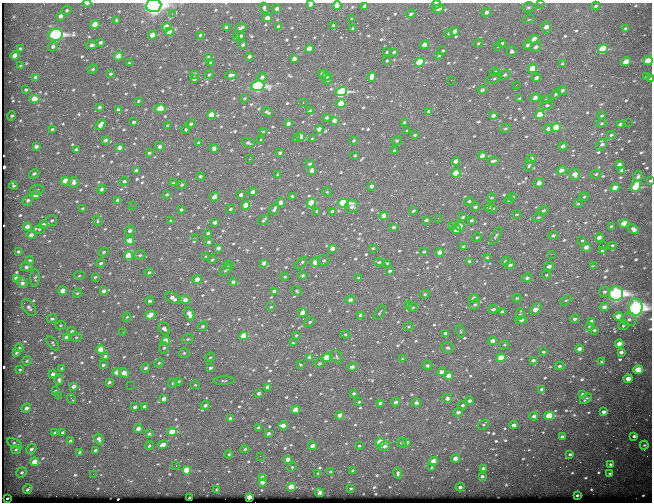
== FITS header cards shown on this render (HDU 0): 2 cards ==
NAXIS1  =                  650
NAXIS2  =                  500

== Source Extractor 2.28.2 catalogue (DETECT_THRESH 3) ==
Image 650 x 500 px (HDU 0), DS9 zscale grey, 1 PNG px = 1 image px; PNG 654 x 504 px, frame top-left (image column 1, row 500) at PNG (2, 3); each listed source drawn as its Kron ellipse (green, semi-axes under 4 px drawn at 4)
Background 602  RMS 3.1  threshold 9.33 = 3 sigma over >= 5 px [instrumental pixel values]
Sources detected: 686; of the 686, the 500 brightest by FLUX_AUTO listed and drawn (186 fainter detections omitted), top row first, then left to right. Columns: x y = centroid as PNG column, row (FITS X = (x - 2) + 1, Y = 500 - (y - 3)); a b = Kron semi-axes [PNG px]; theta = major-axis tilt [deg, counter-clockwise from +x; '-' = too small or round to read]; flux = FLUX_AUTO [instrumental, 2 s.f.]
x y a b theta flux
87 3 4 2 - 610
540 3 2 2 - 420
310 4 4 3 - 420
436 4 4 3 - 1300
337 5 4 4 - 3000
154 6 8 6 5 90000
365 6 4 3 - 990
596 6 4 3 - 370
528 7 6 5 - 380
264 8 5 3 - 550
277 9 4 3 - 1000
438 9 6 4 18 610
67 10 5 4 - 290
486 12 5 4 - 660
172 14 3 2 - 510
411 14 5 3 - 400
60 16 4 3 - 820
267 18 4 4 - 1200
352 19 3 3 - 370
529 19 6 3 20 260
116 20 3 3 - 320
95 25 4 4 - 4200
333 25 3 3 - 470
166 27 4 4 - 5300
279 27 4 3 - 1400
546 27 6 4 -84 1600
226 28 4 3 - 1300
241 28 6 3 19 530
353 28 3 3 - 380
625 28 4 3 - 320
455 31 4 3 - 1500
169 32 4 4 - 4000
449 33 4 3 - 340
55 35 7 6 - 55000
152 35 4 4 - 2700
200 35 3 3 - 470
240 36 4 3 - 430
236 38 4 3 - 310
534 39 5 3 - 2300
100 42 4 3 - 470
478 43 5 4 - 260
502 43 4 4 - 410
92 45 5 4 - 650
243 45 3 3 - 350
424 45 4 4 - 1800
527 45 5 4 - 540
53 46 5 4 - 560
498 46 4 3 - 290
536 47 5 4 - 740
20 49 4 3 - 480
309 49 4 4 - 2900
603 49 5 4 - 12000
443 51 4 3 - 290
512 51 5 5 - 630
387 52 3 2 - 240
394 52 4 3 - 360
15 55 4 4 - 2200
439 55 4 3 - 360
118 56 4 4 - 2800
249 56 4 3 - 520
208 57 3 3 - 360
294 59 4 3 - 1300
648 60 5 4 - 4300
387 61 3 2 - 280
211 62 3 3 - 370
420 62 5 4 - 14000
626 62 5 4 - 4800
129 63 3 3 - 250
563 64 4 3 - 450
20 66 4 3 - 230
93 69 5 3 - 260
532 69 5 4 - 5100
495 72 4 4 - 240
110 74 3 3 - 270
194 74 4 3 - 730
323 74 4 4 - 1700
209 75 5 3 - 240
231 75 5 3 - 960
505 75 5 4 - 530
327 76 5 3 - 320
36 77 4 3 - 940
262 77 5 4 - 760
372 77 5 4 - 1900
646 77 4 3 - 440
536 78 4 3 - 930
194 79 4 3 - 780
494 79 8 5 24 470
651 79 3 2 - 310
328 80 5 4 - 330
451 80 2 2 - 560
516 85 3 2 - 330
258 86 6 5 - 43000
26 90 4 3 - 310
482 90 4 3 - 690
562 90 5 4 - 660
341 92 6 4 16 27000
556 94 5 3 - 380
244 98 3 3 - 280
535 98 4 4 - 1700
34 99 5 4 - 4500
519 99 4 3 - 470
545 100 5 4 - 290
138 101 3 2 - 230
303 102 3 2 - 860
341 103 5 4 - 4700
547 105 6 4 10 380
99 107 3 3 - 420
160 109 5 4 - 6100
118 110 4 3 - 610
310 110 3 3 - 230
429 111 4 3 - 410
267 112 6 3 -30 390
211 115 4 4 - 5000
493 115 4 3 - 590
540 115 5 4 - 8300
11 116 5 3 - 380
602 116 4 3 - 290
327 117 4 3 - 410
334 121 4 3 - 1700
133 122 3 3 - 400
628 122 2 2 - 300
405 123 4 3 - 760
601 123 5 4 - 270
191 124 5 3 - 690
288 124 4 3 - 840
620 124 4 3 - 570
100 125 6 4 51 1100
168 125 3 3 - 390
556 127 5 4 - 6400
505 128 6 4 28 290
186 129 5 3 - 280
319 129 4 4 - 2000
548 129 4 4 - 1400
53 130 4 3 - 660
407 131 3 2 - 270
263 132 4 3 - 260
415 135 3 3 - 310
611 135 4 3 - 300
301 136 4 4 - 2600
296 139 3 3 - 510
312 139 3 3 - 260
105 140 4 3 - 540
261 140 3 2 - 250
354 140 4 3 - 350
397 141 5 4 - 260
199 143 4 3 - 800
248 143 6 4 -24 370
602 145 6 4 50 740
36 146 4 3 - 830
159 146 5 3 - 960
563 146 4 3 - 1100
119 148 4 3 - 1100
214 148 4 3 - 1000
76 149 3 3 - 400
394 150 3 3 - 240
149 153 3 3 - 330
280 153 4 3 - 540
355 155 3 3 - 260
482 156 4 3 - 2000
249 159 3 2 - 2100
531 159 5 4 - 1100
456 161 4 3 - 1400
493 161 5 3 - 510
309 164 4 3 - 510
619 164 4 3 - 520
529 165 6 4 70 290
136 170 4 3 - 680
312 170 4 4 - 2000
561 170 5 4 - 1700
622 170 4 3 - 1000
456 173 4 4 - 9100
34 174 5 4 - 380
277 174 3 3 - 260
575 174 6 5 - 1700
596 174 5 4 - 350
201 176 4 3 - 430
638 176 6 4 62 530
65 181 4 4 - 4100
124 181 4 4 - 430
650 181 3 3 - 250
74 182 5 5 - 880
173 183 3 3 - 410
539 183 5 4 - 1300
13 185 4 3 - 360
182 185 5 4 - 320
371 186 4 3 - 660
636 186 6 4 52 13000
615 188 4 3 - 2600
102 189 4 4 - 550
37 190 7 5 10 350
253 192 4 3 - 1100
327 192 5 4 - 230
167 194 4 3 - 290
36 195 4 4 - 2700
241 195 4 3 - 1400
293 196 4 3 - 330
214 197 5 3 - 2200
512 197 4 3 - 230
584 197 4 4 - 230
492 198 4 3 - 250
28 200 5 4 - 600
118 200 4 3 - 770
509 200 4 3 - 320
469 201 5 4 - 380
281 202 4 3 - 2200
311 203 5 4 - 6700
344 203 5 4 - 23000
578 204 4 3 - 250
246 205 4 4 - 4400
132 206 3 2 - 240
352 206 7 6 - 980
475 207 4 4 - 370
489 207 4 3 - 510
493 208 4 3 - 230
83 209 4 3 - 530
230 209 4 4 - 420
274 209 6 3 61 540
181 210 3 3 - 400
543 210 5 4 - 360
317 211 3 2 - 360
332 211 4 3 - 630
413 211 3 3 - 310
516 215 4 3 - 230
384 216 4 4 - 2400
463 217 4 3 - 440
538 217 6 4 20 260
438 218 2 2 - 410
264 220 6 3 40 500
426 220 4 2 - 370
471 220 4 3 - 340
52 221 5 5 - 380
97 221 5 4 - 280
171 221 3 3 - 310
215 222 4 3 - 1000
624 223 4 4 - 3200
43 225 4 4 - 1100
452 225 3 3 - 250
460 226 5 4 - 2400
611 226 3 3 - 340
27 227 4 4 - 2100
393 227 3 3 - 510
39 229 5 4 - 300
456 229 5 3 - 2100
634 229 6 4 -38 790
130 231 5 4 - 690
208 233 3 3 - 340
31 235 4 4 - 1000
553 235 5 4 - 400
496 236 10 3 62 430
477 237 4 3 - 240
195 238 3 3 - 340
599 238 4 4 - 1700
129 241 4 4 - 3300
582 241 3 3 - 250
209 242 4 3 - 750
603 245 2 2 - 990
612 245 3 2 - 230
463 246 4 3 - 500
586 247 4 4 - 1800
218 248 4 3 - 940
373 248 3 3 - 260
332 249 4 3 - 1200
602 250 3 3 - 300
424 251 4 3 - 360
18 252 3 3 - 320
104 252 5 3 - 280
440 252 4 3 - 1800
551 254 2 2 - 1200
128 255 4 4 - 7300
140 255 6 5 - 420
206 257 3 3 - 310
487 258 4 3 - 500
29 260 4 3 - 390
212 260 4 3 - 260
324 260 6 5 - 420
469 261 3 3 - 500
505 261 4 4 - 370
315 262 5 4 - 2900
379 262 5 3 - 350
101 263 4 3 - 400
264 263 4 3 - 1100
301 263 8 3 45 470
387 263 3 3 - 330
228 265 5 4 - 290
510 265 5 4 - 580
593 265 4 2 - 300
549 266 5 4 - 830
26 267 6 4 2 690
225 270 7 3 39 280
390 271 4 3 - 380
149 272 4 4 - 330
303 275 4 4 - 360
546 275 4 4 - 240
79 276 5 3 - 290
95 277 3 3 - 260
285 277 4 3 - 270
16 278 4 3 - 1600
35 278 9 4 89 390
359 278 4 3 - 640
527 278 5 4 - 590
197 279 5 4 - 1800
233 282 4 3 - 540
22 283 5 4 - 700
63 291 4 4 - 2600
104 291 4 3 - 1100
274 291 4 3 - 1000
297 291 6 4 -29 260
604 292 5 4 - 420
77 293 4 3 - 250
425 294 4 3 - 330
616 294 7 7 - 81000
173 298 8 5 -35 1200
474 298 4 4 - 990
517 298 4 4 - 270
185 300 5 4 - 1500
350 300 4 4 - 760
566 300 6 4 43 290
150 301 4 4 - 620
475 304 6 4 40 510
408 305 4 4 - 290
29 307 10 6 -56 610
271 307 3 3 - 240
413 307 5 4 - 360
604 307 5 3 - 890
636 307 8 7 - 100000
493 309 5 4 - 560
536 309 7 4 50 3400
502 311 4 3 - 320
302 312 5 4 - 1400
379 313 8 4 54 320
189 314 7 4 -67 1500
520 314 6 4 74 490
151 315 5 4 - 4700
361 315 4 3 - 1500
618 316 5 4 - 4000
127 317 4 3 - 250
52 319 5 4 - 500
575 319 5 4 - 500
629 319 7 6 - 750
521 320 6 3 5 480
592 321 4 3 - 1000
310 322 5 4 - 400
60 325 5 4 - 290
623 325 5 4 - 410
203 326 5 4 - 440
409 327 5 4 - 270
590 327 4 4 - 340
164 328 7 5 -57 880
594 330 4 3 - 270
72 331 4 3 - 360
460 331 7 4 -77 330
123 332 2 2 - 420
445 333 3 3 - 420
345 334 4 4 - 250
296 335 4 3 - 250
244 336 4 4 - 7000
67 337 4 3 - 1700
76 337 5 5 - 260
188 339 6 4 20 330
166 341 4 4 - 4900
493 341 4 3 - 1600
53 343 8 4 -52 310
293 343 4 4 - 300
619 344 4 3 - 2100
504 345 5 4 - 250
19 348 4 4 - 270
164 348 5 5 - 400
448 348 6 5 - 450
101 349 4 4 - 4800
579 349 4 3 - 1300
543 352 4 3 - 260
621 352 4 3 - 560
16 353 4 3 - 300
184 353 5 5 - 340
106 356 4 3 - 1700
210 357 5 3 - 230
310 357 4 3 - 1500
337 357 7 5 -54 370
327 358 4 4 - 11000
501 358 4 4 - 6400
403 359 4 3 - 450
533 360 4 3 - 670
27 361 5 4 - 280
602 362 4 3 - 440
159 363 5 4 - 300
319 363 5 4 - 350
103 365 3 3 - 440
300 365 4 3 - 250
427 365 5 4 - 560
559 366 5 3 - 390
352 367 4 4 - 1000
62 368 4 3 - 270
146 368 5 4 - 540
210 368 4 3 - 520
20 370 4 3 - 230
638 370 5 4 - 6600
117 372 4 3 - 2400
441 372 4 4 - 970
124 373 5 4 - 2100
53 374 4 3 - 820
449 376 4 4 - 2500
628 379 4 4 - 2500
59 380 5 4 - 570
179 381 4 4 - 250
224 381 11 3 2 390
109 382 4 3 - 590
173 383 5 4 - 270
131 385 2 2 - 240
195 385 4 4 - 230
74 386 4 3 - 1100
268 387 4 3 - 2200
542 389 4 3 - 930
55 391 3 3 - 260
259 393 4 3 - 710
354 393 3 3 - 360
582 394 3 3 - 420
58 395 3 2 - 320
447 398 5 4 - 1100
72 399 5 2 - 230
164 399 4 3 - 1200
586 399 6 2 40 300
469 401 4 4 - 550
359 402 3 3 - 260
396 402 4 3 - 830
381 403 4 3 - 920
416 403 4 4 - 780
205 405 4 4 - 620
462 405 5 4 - 360
144 406 3 3 - 520
135 407 4 3 - 710
26 408 5 4 - 940
296 410 4 4 - 4300
458 412 5 4 - 740
604 412 4 3 - 970
340 415 4 4 - 1700
534 416 4 3 - 650
549 416 5 4 - 8200
231 419 4 3 - 1400
483 424 6 4 33 330
283 425 5 4 - 1500
514 425 4 3 - 1300
258 427 4 4 - 370
138 428 4 3 - 1600
62 432 3 3 - 360
172 432 5 4 - 6500
55 433 4 3 - 370
268 433 4 3 - 660
149 434 4 3 - 340
562 436 3 3 - 410
634 436 4 3 - 460
99 439 5 4 - 760
71 441 4 3 - 1200
380 442 4 4 - 8600
407 442 4 3 - 540
15 443 8 3 -23 420
402 443 5 5 - 440
163 445 5 3 - 1700
644 445 4 3 - 230
149 446 4 4 - 360
312 446 4 3 - 1200
359 446 3 3 - 260
384 446 6 4 20 850
16 449 5 4 - 280
31 449 5 4 - 680
245 449 4 4 - 310
96 450 4 3 - 650
80 452 3 3 - 510
229 454 4 3 - 320
570 454 4 3 - 360
260 456 2 2 - 680
455 458 4 4 - 2000
288 459 4 3 - 1300
434 461 4 4 - 3400
34 462 4 4 - 3500
611 464 3 3 - 350
176 466 3 3 - 240
292 467 5 4 - 230
432 467 4 3 - 270
483 468 4 3 - 790
187 470 4 4 - 5700
330 471 3 2 - 230
353 471 3 3 - 260
22 472 5 4 - 440
318 473 4 4 - 230
398 473 6 4 -77 430
610 473 3 3 - 330
93 474 2 2 - 260
482 476 3 3 - 400
262 477 4 3 - 1300
262 482 4 4 - 970
291 487 4 4 - 8200
460 487 4 3 - 590
27 489 5 4 - 470
351 489 3 3 - 250
216 490 4 3 - 270
320 493 4 4 - 1800
577 495 3 3 - 340
249 497 4 3 - 2900
7 498 3 2 - 600
190 498 3 3 - 790
At the frame edge (FLAGS 8, measured only in part): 10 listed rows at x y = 87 3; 540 3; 310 4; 436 4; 337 5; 154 6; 648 60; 651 79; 650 181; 636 307
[186 fainter detections neither listed nor drawn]